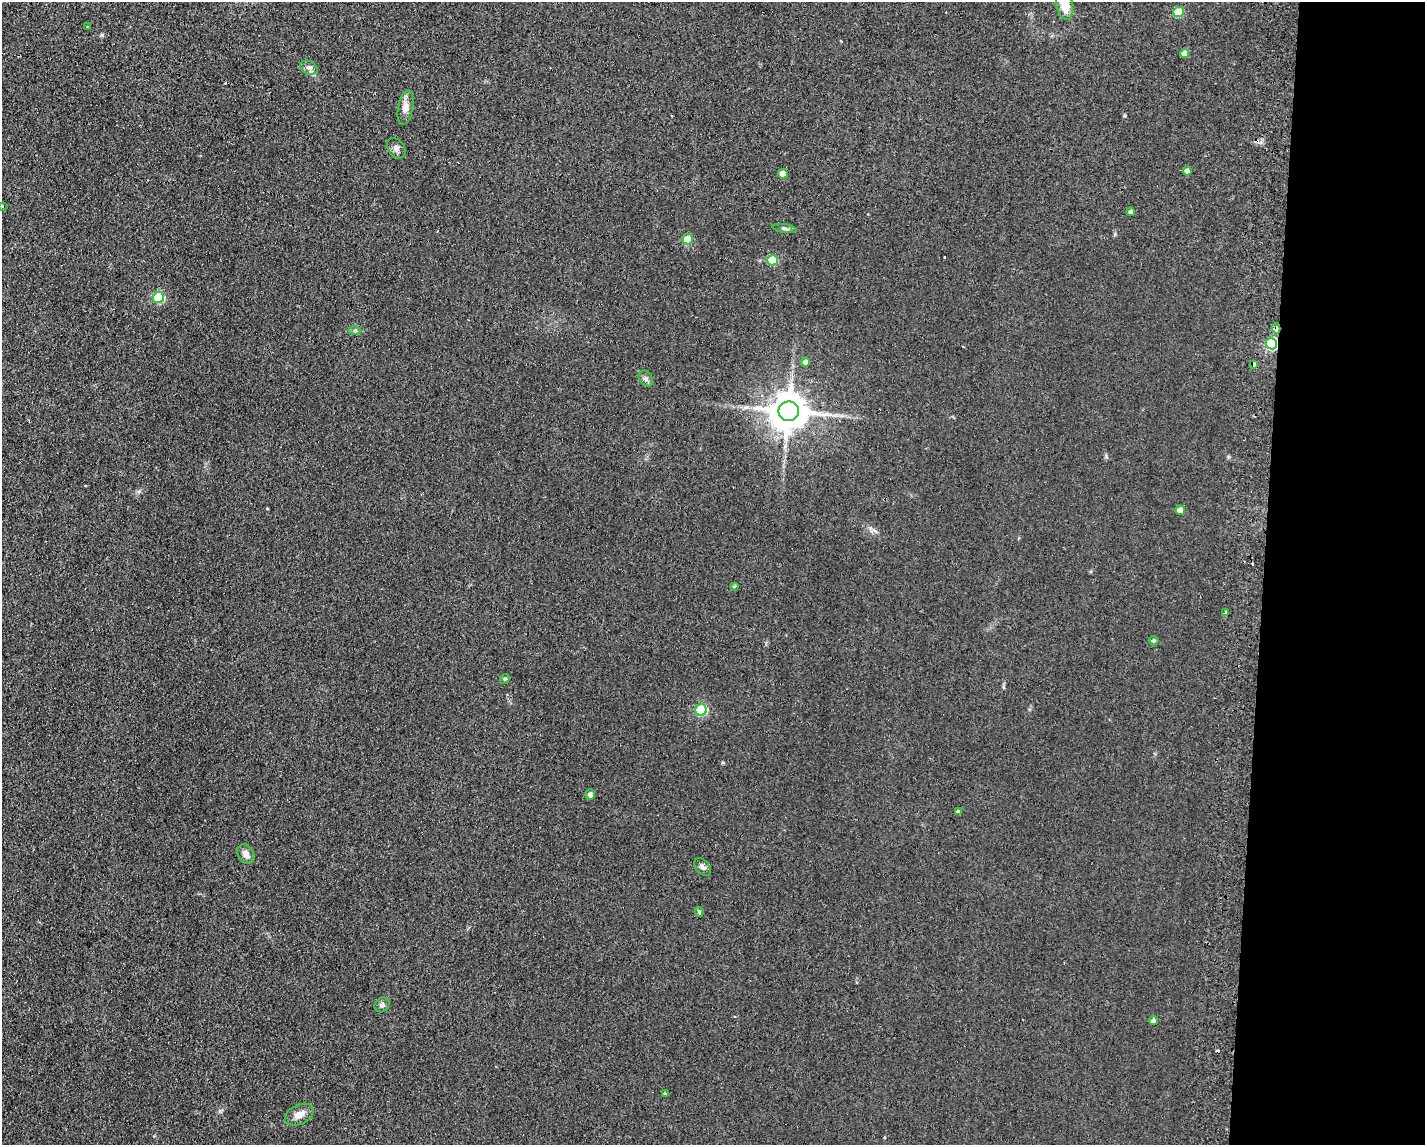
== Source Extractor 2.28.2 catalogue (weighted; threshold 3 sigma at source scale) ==
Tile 9 of 3 x 4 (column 3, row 3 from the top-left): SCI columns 5436-6858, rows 1189-2331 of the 7006 x 4818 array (HDU 1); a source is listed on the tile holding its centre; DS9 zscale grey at full resolution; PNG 1427 x 1147 px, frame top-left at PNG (2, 2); each listed source drawn as its Kron ellipse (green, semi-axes under 4 px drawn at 4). Shown black and unused: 11% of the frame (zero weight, under 2 of 3 exposures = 3% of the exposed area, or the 3 px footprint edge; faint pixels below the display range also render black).
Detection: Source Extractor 2.28.2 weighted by HDU 2 'WHT'; one run over the whole footprint, this tile lists its part. Background 0.0455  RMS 0.0084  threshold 0.0379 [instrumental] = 3 sigma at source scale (4.5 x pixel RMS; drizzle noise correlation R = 1.50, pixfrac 1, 0.05/0.05 arcsec/px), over >= 5 px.
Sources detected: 43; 5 cosmic-ray / hot-pixel residue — neither listed nor drawn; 1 inside a brighter listed object's ellipse — not listed separately; the other 37 listed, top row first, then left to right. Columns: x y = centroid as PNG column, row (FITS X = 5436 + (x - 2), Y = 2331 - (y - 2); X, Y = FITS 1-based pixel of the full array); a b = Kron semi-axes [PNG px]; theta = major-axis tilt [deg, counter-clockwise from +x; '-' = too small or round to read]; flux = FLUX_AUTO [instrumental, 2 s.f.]
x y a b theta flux
1065 5 15 8 -77 15
1178 12 5 5 - 34
88 27 3 3 - 0.88
1184 53 5 4 - 6.8
309 68 9 6 -25 2.9
405 108 17 7 79 6.1
396 148 11 8 -51 3.4
1187 171 4 4 - 4.5
783 174 5 4 - 11
2 206 2 2 - 1.2
1131 212 4 4 - 2.2
785 228 12 4 -10 1.9
688 239 5 5 - 18
772 260 5 5 - 36
159 298 6 5 - 62
1276 328 5 3 - 5.8
355 331 6 4 1 1.4
1272 344 5 5 - 94
805 362 5 4 - 2.9
1253 364 4 3 - 8.5
646 379 9 6 -51 2.3
789 411 10 9 - 2400
1180 510 5 4 - 7.5
734 586 3 3 - 0.8
1226 613 4 3 - 6.5
1153 641 5 4 - 1.2
505 679 5 4 - 1.1
701 710 6 5 - 71
590 794 5 4 - 3.8
958 812 4 4 - 1.9
246 854 10 7 -56 4.7
702 867 10 6 -48 2.8
699 912 5 4 - 1.1
382 1005 8 7 - 2.3
1153 1021 4 4 - 2.1
665 1094 4 4 - 1
299 1115 15 9 25 6.7
Overlapping masked pixels (flux is a lower limit): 3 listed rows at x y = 1276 328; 1272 344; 1253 364
Isophote crosses this tile's border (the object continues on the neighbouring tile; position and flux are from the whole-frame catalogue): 2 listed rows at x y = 1065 5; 2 206